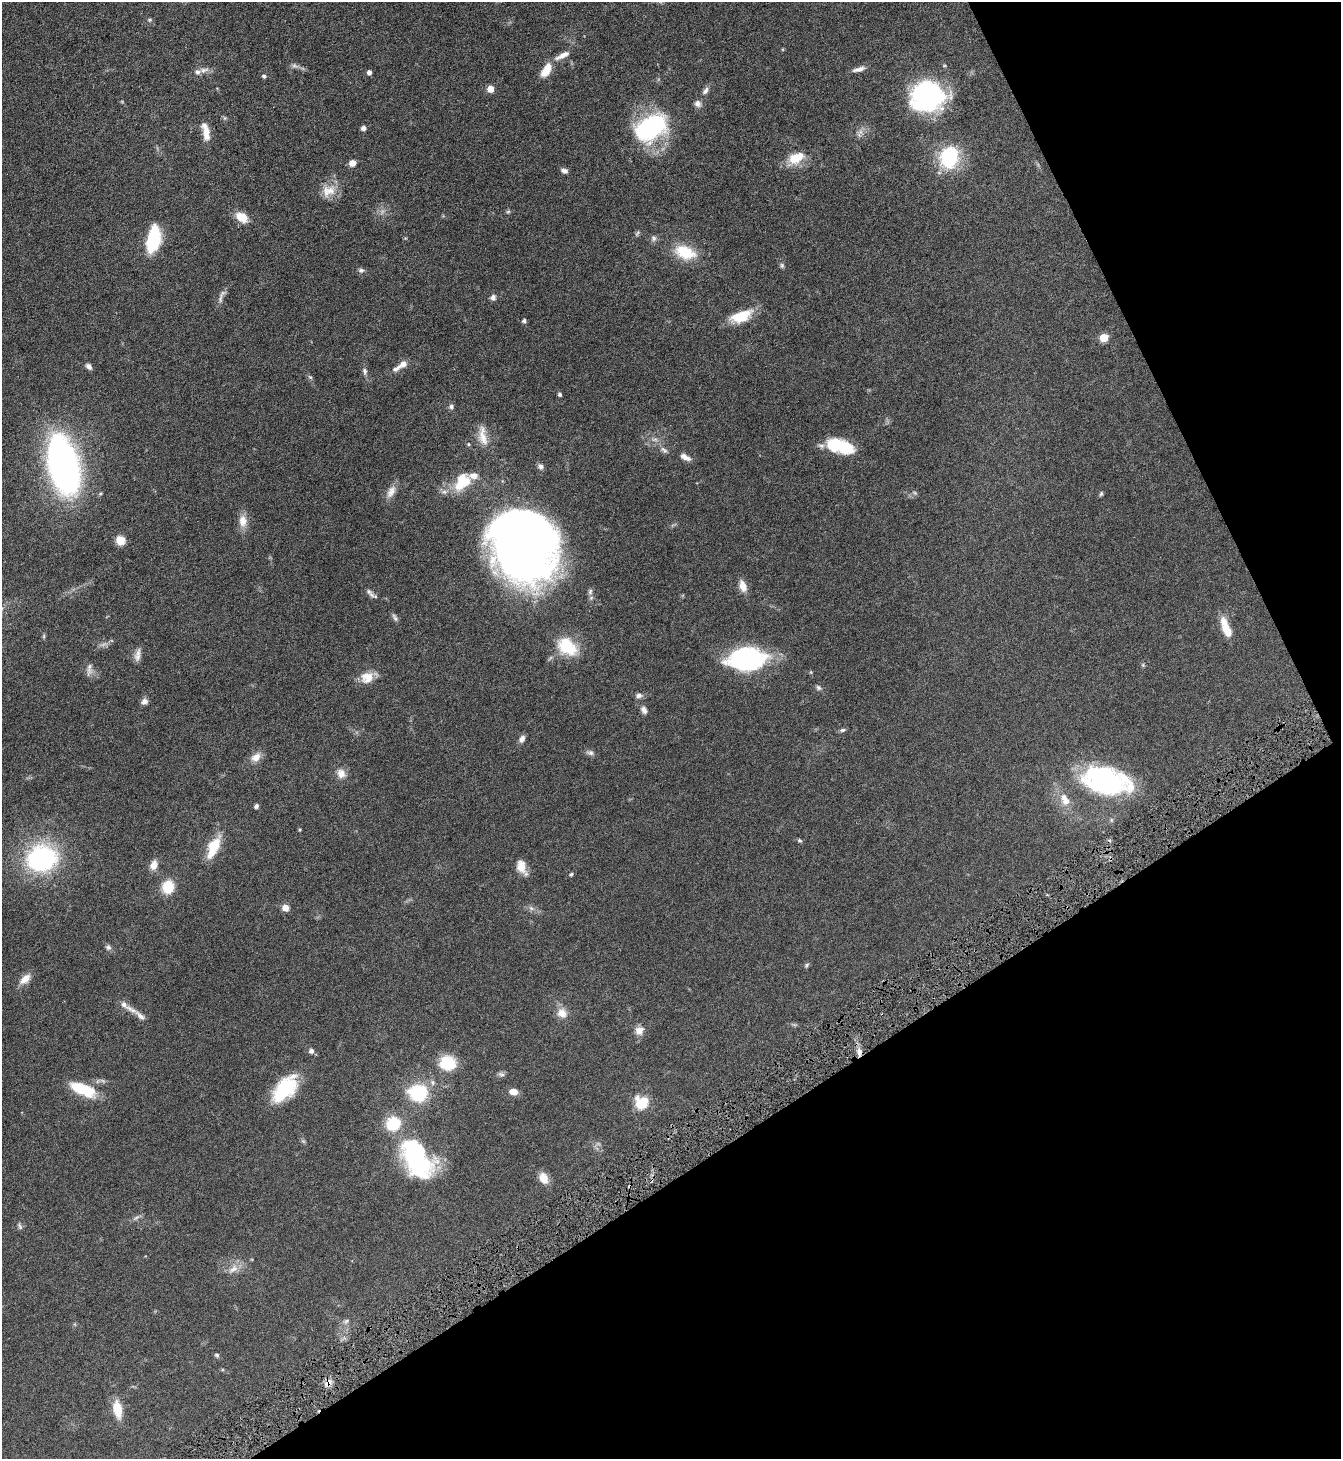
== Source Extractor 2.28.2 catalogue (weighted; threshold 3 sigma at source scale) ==
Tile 12 of 4 x 4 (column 4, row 3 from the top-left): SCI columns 4172-5510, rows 1459-2915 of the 5801 x 5832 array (HDU 1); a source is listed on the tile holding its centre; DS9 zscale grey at full resolution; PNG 1343 x 1461 px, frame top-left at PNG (2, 2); no overlay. Shown black and unused: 27% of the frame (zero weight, under 4 of 8 exposures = <1% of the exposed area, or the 3 px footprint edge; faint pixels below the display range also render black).
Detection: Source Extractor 2.28.2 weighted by HDU 2 'WHT'; one run over the whole footprint, this tile lists its part. Background 0.082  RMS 0.0034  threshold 0.0137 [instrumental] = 3 sigma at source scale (4.09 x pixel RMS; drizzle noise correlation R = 1.36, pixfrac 0.8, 0.05/0.05 arcsec/px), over >= 5 px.
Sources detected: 132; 4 too faint to see at this stretch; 3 inside a brighter object's white glare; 1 cosmic-ray / hot-pixel residue — not listed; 10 inside a brighter listed object's ellipse — not listed separately; the other 114 listed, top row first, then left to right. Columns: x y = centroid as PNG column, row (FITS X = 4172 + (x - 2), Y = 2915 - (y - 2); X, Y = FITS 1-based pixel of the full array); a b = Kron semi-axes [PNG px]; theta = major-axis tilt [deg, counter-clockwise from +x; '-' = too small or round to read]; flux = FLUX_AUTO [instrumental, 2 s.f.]
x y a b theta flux
150 20 7 5 1 0.51
562 56 23 7 27 3
295 66 11 6 -25 1.1
859 69 17 6 16 1.8
204 70 15 7 8 1.7
546 70 17 9 58 5.2
369 72 4 4 - 1.3
264 76 6 5 - 0.58
490 89 5 5 - 4
705 91 11 6 55 1.3
927 96 36 30 3 41
698 104 10 8 -38 1.3
225 118 6 5 - 0.47
363 128 5 5 - 1.2
651 128 35 22 32 40
860 132 9 6 -90 1.3
206 134 21 9 -79 3.8
949 157 16 13 75 33
796 158 23 13 28 6.4
352 163 6 5 - 2.6
564 171 8 5 -20 1.1
328 191 21 16 31 4.9
508 212 6 5 - 0.46
242 217 11 8 -33 6.3
637 233 10 5 58 0.61
154 238 22 11 79 22
653 238 9 7 76 1
685 252 27 16 -19 10
782 265 7 5 -89 0.58
361 270 7 6 - 0.87
493 297 7 6 - 1.1
221 298 19 5 81 1.4
741 316 26 11 21 8.3
524 321 5 4 - 0.63
1104 338 5 5 - 8.8
402 364 14 9 34 2.1
89 366 8 6 -43 1.2
365 371 10 6 -77 1
310 377 7 4 -44 0.52
560 394 5 4 - 0.56
451 406 7 6 - 0.86
482 436 29 11 -80 4.3
655 439 9 6 6 1.1
468 444 5 4 - 0.41
841 445 28 13 -26 12
664 450 11 6 -35 1.2
685 457 14 6 -27 1.9
63 466 50 24 -77 130
540 466 8 7 - 1
462 482 25 16 48 10
391 492 19 10 64 2.7
915 493 7 5 -34 0.57
1101 494 7 4 69 0.49
243 521 17 11 -87 3.4
120 540 10 9 - 3.1
520 546 63 53 -52 270
743 586 14 9 -72 3
590 592 10 6 88 0.99
372 595 10 7 -47 1.2
395 617 12 6 -58 0.88
1226 627 23 9 -69 5.7
44 636 8 4 -83 0.44
567 647 29 20 -37 11
137 655 18 7 78 1.9
747 659 34 20 2 49
1143 665 6 5 - 0.42
89 669 18 7 86 1.7
367 677 17 15 26 4.2
819 688 8 6 -29 0.8
639 695 9 7 10 1.1
144 701 8 7 - 1.3
644 710 9 6 -68 1.4
843 730 9 5 2 0.65
522 739 8 6 59 1.5
590 752 12 7 -15 1
256 757 13 9 40 2.8
341 773 13 10 -64 2.7
1105 781 47 27 -18 52
1065 800 21 12 -62 4.7
256 806 5 4 - 0.79
300 830 5 3 - 0.34
800 840 5 5 - 0.48
214 845 25 15 53 6.9
42 858 24 21 11 53
154 865 12 9 69 2.5
522 867 17 9 -68 3.6
571 874 5 4 - 0.6
168 887 11 9 72 10
285 908 8 7 - 2.1
531 908 7 6 - 0.91
108 947 8 7 - 0.89
806 965 7 5 43 0.55
25 979 14 8 42 3.4
131 1009 23 7 -29 2.3
562 1013 14 12 -48 3.3
639 1030 12 10 43 2.5
311 1051 6 6 - 1.1
859 1052 12 7 -86 1.9
447 1063 16 13 -12 12
501 1074 10 6 -25 0.83
83 1089 30 12 -22 12
285 1089 31 17 47 18
514 1092 8 6 -7 2.9
418 1093 20 17 0 18
642 1103 13 12 - 8.9
417 1159 47 28 -59 44
543 1178 14 10 -63 3.3
136 1218 12 5 34 0.98
20 1226 10 5 -61 0.78
233 1269 17 9 33 2.8
346 1321 9 6 29 0.9
217 1355 6 5 - 0.53
328 1383 11 8 35 2
117 1409 17 9 -80 7
Overlapping masked pixels (flux is a lower limit): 3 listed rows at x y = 1105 781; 859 1052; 328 1383